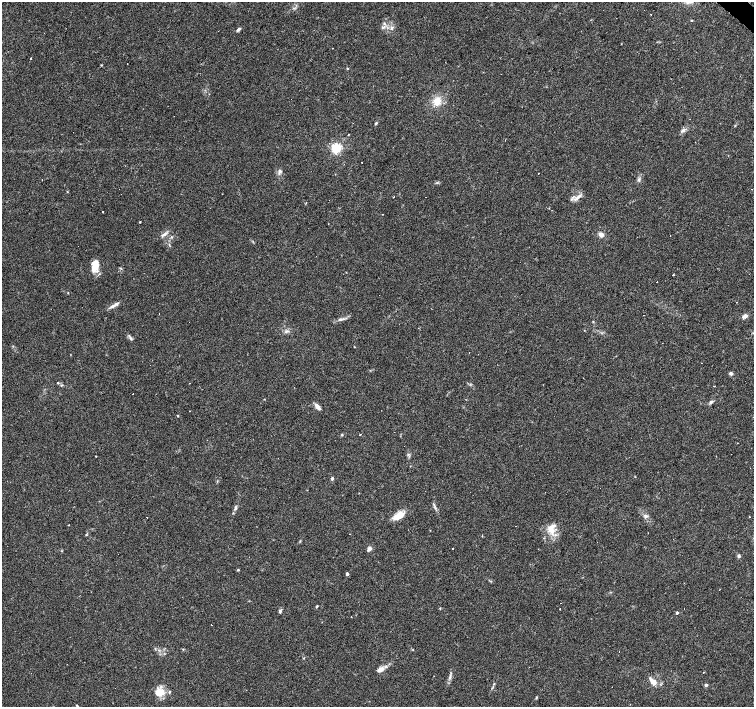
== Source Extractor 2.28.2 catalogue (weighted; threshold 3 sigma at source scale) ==
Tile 10 of 4 x 4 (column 2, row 3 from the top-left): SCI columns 1507-3009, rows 1637-3045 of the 6016 x 6022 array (HDU 1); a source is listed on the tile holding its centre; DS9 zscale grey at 2 x 2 block average (1 PNG px = mean of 2 x 2 image px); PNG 756 x 709 px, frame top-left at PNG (2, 2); no overlay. Shown black and unused: <1% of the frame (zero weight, under 3 of 4 exposures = <1% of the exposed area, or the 3 px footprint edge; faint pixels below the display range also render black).
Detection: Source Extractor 2.28.2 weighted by HDU 2 'WHT'; one run over the whole footprint, this tile lists its part. Background 0.038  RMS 0.0036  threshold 0.0164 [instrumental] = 3 sigma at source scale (4.5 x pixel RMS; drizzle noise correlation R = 1.50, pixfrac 1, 0.0396/0.0396 arcsec/px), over >= 5 px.
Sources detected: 98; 13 cosmic-ray / hot-pixel residue — not listed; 3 inside a brighter listed object's ellipse — not listed separately; the other 82 listed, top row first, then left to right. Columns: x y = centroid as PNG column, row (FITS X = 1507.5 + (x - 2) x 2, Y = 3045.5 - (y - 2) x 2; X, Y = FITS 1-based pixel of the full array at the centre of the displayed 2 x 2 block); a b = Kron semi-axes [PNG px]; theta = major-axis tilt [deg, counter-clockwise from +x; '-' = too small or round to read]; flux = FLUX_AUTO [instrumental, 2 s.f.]
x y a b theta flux
651 14 2 2 - 2.2
691 20 3 2 - 0.48
392 28 5 3 - 1.4
239 29 5 2 - 0.93
237 30 4 2 - 0.79
31 58 2 2 - 1
127 64 2 2 - 0.32
347 68 3 2 - 0.49
437 101 10 8 55 9.8
353 123 2 2 - 0.25
376 123 4 3 - 0.97
684 131 5 3 - 1.7
348 135 2 2 - 0.77
336 148 3 3 - 99
279 171 7 4 88 1.9
639 180 4 3 - 1.1
751 189 2 2 - 0.46
577 197 14 4 39 4.3
306 203 2 2 - 0.39
103 212 2 2 - 0.9
140 222 2 2 - 0.65
164 234 5 3 - 1.9
601 234 6 5 - 3.7
670 235 2 2 - 0.49
171 237 3 3 - 0.87
94 268 12 8 71 11
673 275 2 2 - 0.53
657 282 2 2 - 0.35
68 293 2 2 - 0.4
112 306 7 4 28 2.5
745 316 6 4 34 3
341 319 5 3 - 1.6
286 331 6 2 32 1.3
130 338 7 3 -56 1.7
354 347 3 2 - 0.35
469 352 2 2 - 0.29
731 373 5 4 - 1.6
583 378 2 2 - 1.5
58 383 3 3 - 0.59
61 385 4 3 - 0.8
714 386 2 2 - 1.7
132 394 2 2 - 0.5
711 402 5 4 - 1.7
318 407 8 3 -50 4.9
177 416 2 2 - 0.92
342 435 4 3 - 0.72
360 435 2 2 - 1.1
408 454 3 2 - 0.76
96 456 2 2 - 0.41
332 479 3 2 - 2.3
235 508 6 4 63 1.8
435 508 4 2 - 0.97
646 516 7 4 62 1.8
147 517 2 2 - 0.44
397 517 15 8 15 8.4
749 517 2 2 - 1.7
68 525 2 2 - 0.91
551 530 14 8 -63 9.3
350 534 2 2 - 0.29
86 535 3 2 - 0.58
482 535 2 2 - 0.84
452 548 2 2 - 2.7
369 549 6 4 53 3
739 556 4 4 - 1.4
238 570 4 3 - 0.69
347 574 2 2 - 2.8
316 606 3 2 - 0.96
440 608 3 2 - 0.54
560 609 2 2 - 0.31
280 611 5 3 - 1.3
677 613 2 2 - 2.1
183 649 3 2 - 0.53
619 651 2 2 - 0.35
380 669 10 6 31 4.7
703 672 2 2 - 0.4
450 677 10 2 75 2.1
653 681 11 7 -41 6.1
494 684 3 3 - 0.53
706 685 3 3 - 2.2
159 692 13 10 14 11
536 697 5 2 - 0.66
77 706 4 2 - 0.76
Isophote crosses this tile's border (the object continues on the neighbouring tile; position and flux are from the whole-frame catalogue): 1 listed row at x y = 77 706
Diffuse or blended objects may show on this block-average render without a row.